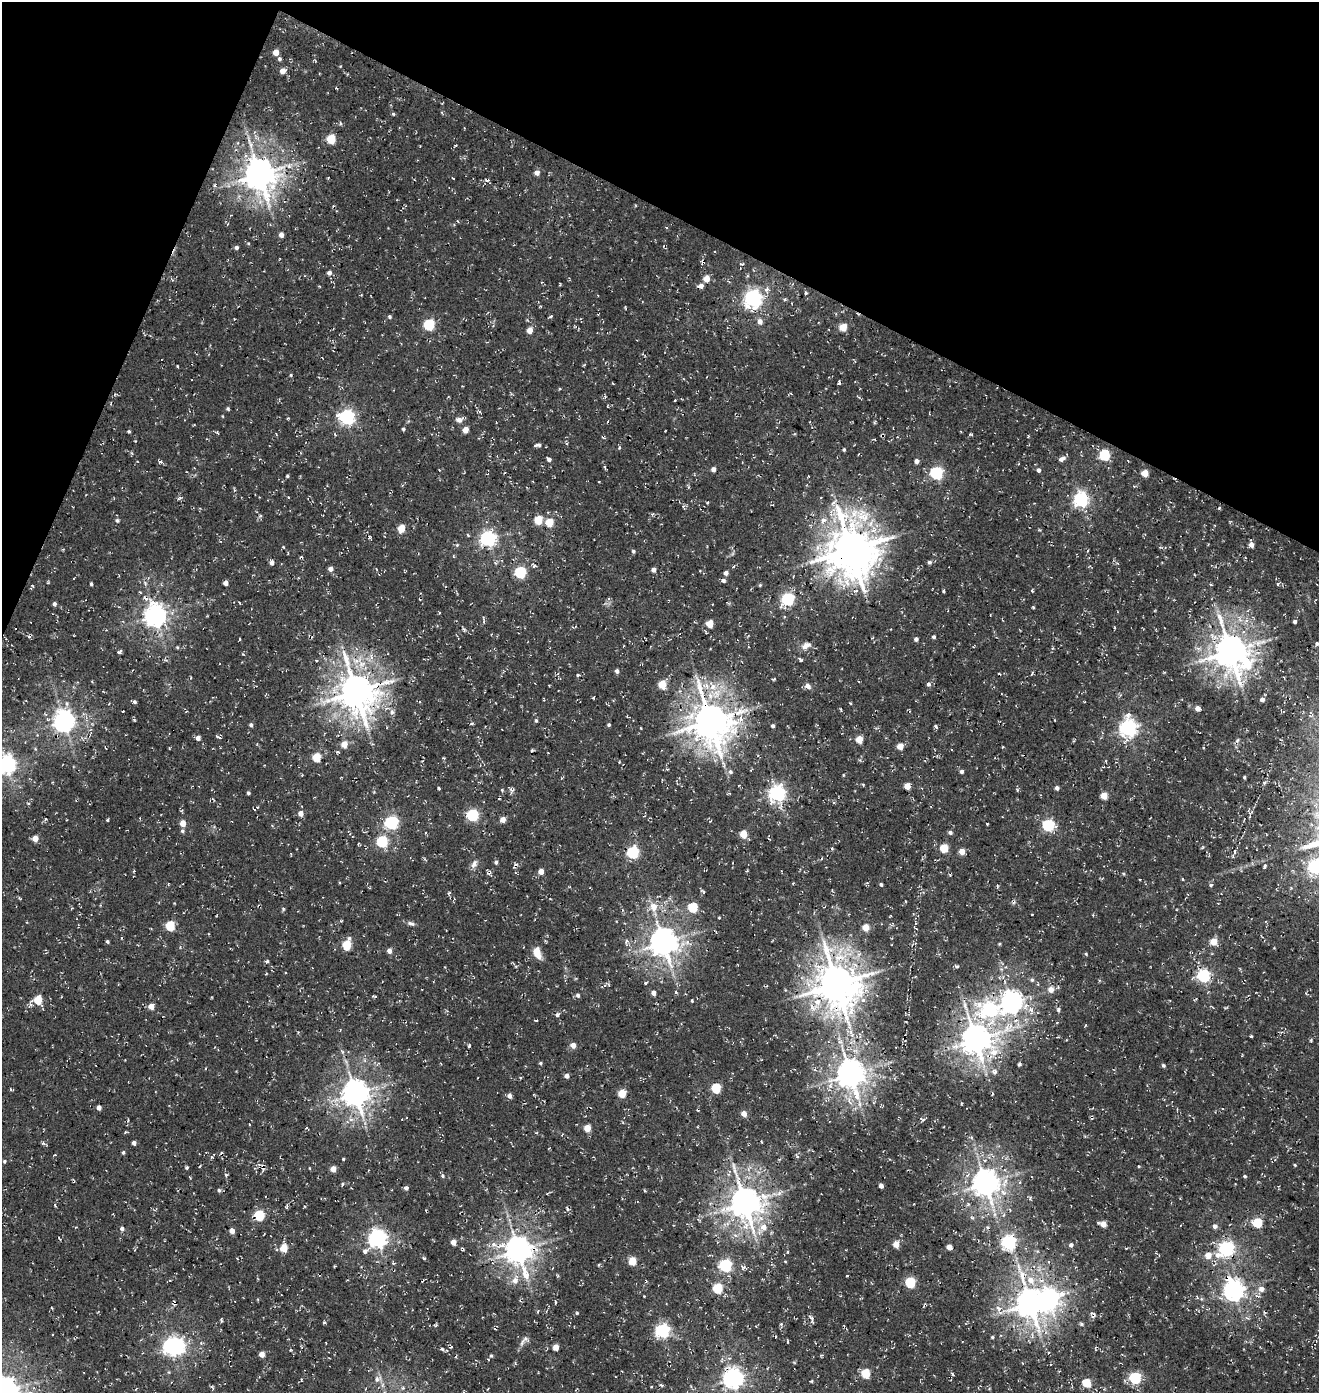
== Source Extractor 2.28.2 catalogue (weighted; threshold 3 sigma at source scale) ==
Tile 2 of 4 x 4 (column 2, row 1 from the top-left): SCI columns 1651-2967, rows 4294-5684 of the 5867 x 5812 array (HDU 1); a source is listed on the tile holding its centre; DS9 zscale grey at full resolution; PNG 1321 x 1395 px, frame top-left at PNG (2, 2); no overlay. Shown black and unused: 21% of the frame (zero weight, under 3 of 4 exposures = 8% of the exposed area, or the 3 px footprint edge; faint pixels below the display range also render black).
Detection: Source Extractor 2.28.2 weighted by HDU 2 'WHT'; one run over the whole footprint, this tile lists its part. Background 0.00286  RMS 0.0023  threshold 0.0102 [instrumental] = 3 sigma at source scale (4.5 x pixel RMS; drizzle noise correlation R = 1.50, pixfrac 1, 0.0396/0.0396 arcsec/px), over >= 5 px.
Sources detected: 391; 1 too faint to see at this stretch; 1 inside a brighter object's white glare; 8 cosmic-ray / hot-pixel residue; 2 long thin detections or spike segments (spike, bleed or trail) — not listed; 1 inside a brighter listed object's ellipse — not listed separately; the other 378 listed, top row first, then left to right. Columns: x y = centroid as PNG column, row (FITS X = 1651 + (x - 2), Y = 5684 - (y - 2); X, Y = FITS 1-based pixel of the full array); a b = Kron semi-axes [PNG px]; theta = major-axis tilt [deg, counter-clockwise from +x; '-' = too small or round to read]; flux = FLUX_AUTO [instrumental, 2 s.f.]
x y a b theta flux
276 52 5 4 - 2.3
279 59 5 5 - 0.46
283 71 7 5 16 1.5
336 88 3 3 - 0.2
393 114 5 4 - 0.38
340 123 5 3 - 0.3
331 139 5 5 - 9.2
238 143 6 4 88 0.31
420 146 2 2 - 0.15
537 173 6 6 - 1.1
259 174 11 10 - 450
328 178 3 2 - 0.22
453 178 3 2 - 0.15
214 185 5 4 - 0.36
666 227 4 3 - 0.18
281 235 5 4 - 1.1
236 247 5 4 - 0.59
741 264 5 4 - 0.39
329 273 6 5 - 0.8
706 279 5 5 - 3.1
560 285 3 2 - 0.26
701 286 6 5 - 1.3
767 289 9 7 11 1.2
806 293 3 3 - 0.38
753 299 7 7 - 97
785 299 5 4 - 0.46
551 316 3 3 - 0.47
390 317 5 4 - 0.41
760 321 6 6 - 1.3
429 325 6 5 - 20
843 327 5 5 - 4.9
530 330 5 4 - 2.6
222 365 2 2 - 0.19
177 366 3 2 - 0.25
291 375 4 4 - 0.26
613 384 4 2 - 0.16
839 384 4 3 - 0.27
560 389 4 3 - 0.22
675 400 3 2 - 0.17
228 409 4 4 - 0.39
223 416 4 3 - 0.18
347 417 7 6 - 60
459 420 9 6 18 1.2
403 429 4 3 - 0.42
465 430 5 4 - 2.7
129 431 4 3 - 0.31
217 432 5 3 - 0.24
971 434 6 3 -7 0.25
335 435 5 3 - 0.31
539 445 5 4 - 0.49
619 448 5 4 - 0.35
844 450 3 3 - 0.33
1104 455 6 5 - 17
260 459 4 2 - 0.14
549 459 5 4 - 0.75
1062 459 8 5 26 1.1
916 461 5 5 - 0.87
160 462 5 4 - 0.44
605 467 5 3 - 0.35
713 469 5 4 - 1
1038 470 5 4 - 0.72
936 473 6 6 - 36
1145 473 5 5 - 4.2
287 476 3 3 - 0.32
1134 486 4 3 - 0.22
179 498 7 4 26 0.41
1081 499 6 6 - 60
708 502 4 3 - 0.2
683 507 6 4 -34 0.4
652 514 5 4 - 0.32
260 516 6 4 18 0.31
117 520 6 5 - 0.53
538 520 5 5 - 7.5
823 520 9 7 18 1.5
549 522 5 5 - 7
401 528 5 4 - 5.4
488 539 6 6 - 67
457 545 6 5 - 0.35
1251 545 6 4 -78 1.5
284 547 4 3 - 0.18
851 549 17 15 -82 930
633 551 5 4 - 0.37
1088 551 3 2 - 0.21
301 557 6 2 27 0.27
929 562 5 5 - 0.53
272 563 5 4 - 0.9
534 566 7 3 34 0.35
734 566 5 3 - 0.22
331 569 5 4 - 1.3
653 570 4 4 - 1.1
520 572 6 6 - 23
726 573 4 4 - 1
723 580 5 4 - 0.65
145 583 8 5 -68 0.59
225 583 4 4 - 1.3
91 584 3 3 - 0.35
760 585 4 4 - 0.28
1211 585 4 3 - 0.26
944 591 4 2 - 0.4
145 598 11 4 -41 0.86
788 599 6 6 - 35
54 604 5 4 - 0.61
1033 607 3 3 - 0.27
439 613 4 3 - 0.22
155 616 8 7 - 180
1295 621 4 3 - 0.54
710 624 5 5 - 4.6
574 627 8 3 15 0.29
29 637 5 4 - 0.47
933 637 4 4 - 0.51
240 639 3 3 - 0.23
916 639 4 4 - 0.7
1317 643 4 4 - 0.43
623 646 4 2 - 0.17
806 646 13 7 29 1.4
177 647 5 4 - 0.29
1230 651 13 10 -54 530
119 652 4 3 - 0.61
800 659 6 3 -41 0.45
617 671 5 4 - 0.75
1032 674 6 3 76 0.24
578 675 5 3 - 0.34
385 682 23 9 19 3.4
928 684 5 5 - 0.62
662 685 5 5 - 6.5
808 686 8 6 -34 0.94
356 692 13 11 -62 610
593 698 3 2 - 0.34
544 699 4 2 - 0.19
1262 700 5 5 - 0.79
1084 701 4 2 - 0.15
134 702 4 4 - 0.46
109 703 3 3 - 0.22
850 703 4 3 - 0.21
1197 708 5 4 - 1.5
841 709 7 2 -68 0.22
392 712 8 7 - 0.8
740 712 20 11 17 4.1
536 720 5 4 - 0.37
64 721 7 7 - 170
710 721 13 11 -64 680
471 724 5 3 - 0.27
251 725 5 4 - 0.54
609 725 4 4 - 0.39
773 726 4 4 - 0.46
936 726 4 3 - 0.51
641 728 3 2 - 0.18
1128 728 8 7 - 89
218 737 8 3 -32 0.45
198 738 5 4 - 1.1
859 739 5 5 - 4.3
1238 740 6 4 69 0.36
344 744 5 4 - 3.7
900 746 5 4 - 3.3
1003 747 3 2 - 0.22
35 749 5 3 - 0.25
337 752 5 3 - 0.32
317 757 5 5 - 8.8
6 764 7 7 - 120
961 771 4 4 - 0.69
730 772 7 6 - 0.77
843 775 4 3 - 0.19
1244 777 3 3 - 0.28
1264 783 5 4 - 0.36
863 784 4 3 - 0.25
907 786 5 4 - 2.8
438 788 4 3 - 0.3
1057 788 5 4 - 0.75
502 790 4 4 - 0.28
512 790 7 7 - 0.66
1017 790 5 3 - 0.27
248 793 3 3 - 0.41
777 793 7 6 - 80
1104 796 5 5 - 3.3
28 803 4 4 - 0.33
257 807 3 3 - 0.19
301 813 5 5 - 1.7
472 815 6 6 - 26
45 819 6 4 46 0.31
503 819 5 5 - 1.8
108 820 4 3 - 0.27
710 821 5 2 - 0.18
183 823 5 4 - 2.5
391 823 6 6 - 40
987 824 3 2 - 0.18
1048 825 6 6 - 27
182 831 5 5 - 0.49
950 832 5 4 - 0.64
743 834 5 5 - 5.3
35 838 5 5 - 2.5
382 841 6 5 - 20
944 848 5 5 - 7.7
831 849 4 3 - 0.32
962 851 5 5 - 2.4
633 852 6 6 - 26
1235 852 5 3 - 0.37
496 862 5 4 - 0.47
474 864 12 7 67 1.1
1265 866 6 4 83 0.55
1315 867 6 6 - 53
541 871 5 5 - 1.9
1124 874 5 3 - 0.23
339 882 3 2 - 0.26
881 884 4 3 - 0.43
1211 885 5 4 - 0.41
590 888 3 2 - 0.15
704 892 5 3 - 0.27
449 893 6 3 44 0.32
905 901 4 2 - 0.16
654 907 14 8 -79 3.3
693 907 6 5 - 9.6
283 910 5 4 - 0.3
411 923 11 5 -19 0.71
170 926 5 5 - 12
866 927 5 5 - 4.1
107 941 4 3 - 0.38
626 941 7 5 66 0.63
1214 941 5 5 - 4.1
663 942 9 8 - 330
999 944 4 4 - 0.25
347 945 6 5 - 10
389 951 5 4 - 1.4
537 953 12 7 -72 3.5
1086 954 5 3 - 0.25
267 961 5 5 - 0.37
956 966 5 4 - 0.46
1005 967 5 4 - 0.31
1203 975 6 6 - 38
1032 980 6 5 - 0.55
608 984 6 3 -45 0.27
837 984 14 12 -70 790
1051 989 6 6 - 2
676 992 5 4 - 0.28
653 993 4 4 - 1.3
578 995 6 5 - 0.63
38 1000 6 5 - 8.2
692 1001 3 3 - 0.27
817 1002 13 10 -79 3.4
1011 1002 8 7 - 180
151 1006 5 5 - 2.4
990 1010 10 9 - 43
1031 1010 12 7 -71 1.5
1058 1010 6 5 - 0.55
557 1015 6 5 - 0.55
536 1020 4 2 - 0.23
1085 1025 4 3 - 0.21
860 1035 9 3 -79 0.41
1251 1036 3 2 - 0.34
976 1039 12 10 1 390
1311 1040 4 3 - 0.34
573 1045 5 5 - 1.8
469 1046 3 3 - 0.31
342 1052 6 4 -88 0.43
365 1060 7 4 -88 0.48
540 1063 5 4 - 0.29
1020 1064 4 3 - 0.48
1163 1065 4 4 - 0.46
814 1069 5 5 - 0.44
994 1072 9 7 29 0.99
850 1074 9 8 - 380
567 1076 4 4 - 1
716 1088 6 5 - 12
11 1090 5 3 - 0.26
355 1093 9 8 - 310
622 1093 5 5 - 6.8
992 1094 4 3 - 0.24
509 1096 5 5 - 1
99 1108 4 4 - 1.1
744 1114 5 4 - 2.1
923 1120 5 3 - 0.44
944 1127 3 2 - 0.18
307 1128 5 2 - 0.21
587 1128 5 4 - 4.6
125 1132 4 3 - 0.32
971 1137 5 4 - 0.34
761 1141 4 2 - 0.17
43 1143 6 5 - 0.42
134 1143 4 4 - 0.74
123 1152 4 4 - 0.39
797 1156 6 4 -56 0.43
343 1159 3 3 - 0.26
4 1161 4 4 - 0.33
1295 1165 4 3 - 0.23
1139 1166 3 3 - 0.2
187 1168 4 4 - 0.35
333 1169 4 4 - 2.8
226 1175 5 4 - 0.37
442 1176 5 5 - 0.41
1244 1176 3 3 - 0.33
1020 1182 6 4 72 0.29
985 1183 8 8 - 310
342 1184 5 4 - 0.34
881 1186 4 4 - 1.1
406 1188 5 4 - 0.6
219 1190 5 5 - 0.48
644 1190 4 3 - 0.25
1003 1193 11 6 -37 1.4
1030 1198 6 4 71 0.4
745 1203 10 9 - 450
287 1206 6 3 71 0.31
304 1206 4 2 - 0.2
567 1209 5 3 - 0.34
1010 1210 5 3 - 0.26
995 1214 7 4 71 0.51
259 1215 5 5 - 16
1004 1215 6 4 85 0.37
972 1217 6 4 -28 0.41
1257 1223 5 5 - 14
1103 1224 6 4 -19 3.1
1215 1226 6 5 - 0.87
764 1227 9 9 - 2.2
987 1227 5 4 - 0.44
122 1228 5 4 - 0.73
232 1231 4 4 - 1.9
377 1239 8 7 - 110
453 1242 4 4 - 2.4
1009 1242 6 6 - 58
896 1244 5 4 - 3.3
494 1245 8 7 - 1.4
1071 1245 5 5 - 0.68
949 1247 4 4 - 2.2
284 1248 5 5 - 5.7
462 1248 5 3 - 0.31
1226 1249 7 6 - 56
518 1250 10 9 - 310
1037 1251 5 4 - 0.3
787 1252 5 3 - 0.2
1208 1255 7 7 - 2.1
424 1258 5 4 - 0.3
632 1261 5 5 - 7
785 1261 4 3 - 0.18
599 1264 4 3 - 0.26
725 1265 6 6 - 35
743 1267 6 6 - 0.63
847 1276 3 2 - 0.17
170 1280 4 2 - 0.18
515 1280 11 8 80 2.1
1031 1280 12 9 -57 2.9
910 1282 5 5 - 16
718 1288 5 5 - 13
1261 1289 6 6 - 1.5
1233 1290 8 7 - 140
644 1296 3 2 - 0.19
1197 1297 5 3 - 0.24
1048 1299 9 8 - 120
555 1302 5 3 - 0.25
1030 1303 9 8 - 370
998 1308 11 8 -21 1.6
538 1311 4 3 - 0.25
577 1313 4 4 - 0.28
1093 1315 10 4 61 0.62
1247 1318 7 4 -19 0.39
221 1320 6 3 -84 0.34
324 1322 4 4 - 0.28
813 1322 8 3 -73 0.41
1081 1324 6 4 -22 0.36
435 1325 5 4 - 0.3
495 1329 3 2 - 0.21
662 1331 6 6 - 50
992 1337 4 4 - 0.31
525 1338 12 7 70 0.98
788 1341 4 2 - 0.24
171 1346 7 6 - 68
556 1347 4 4 - 3.3
290 1350 4 3 - 0.22
262 1354 4 4 - 2.4
491 1356 6 5 - 0.48
169 1372 6 3 72 0.25
866 1373 5 5 - 9.8
952 1374 5 3 - 0.27
733 1378 7 7 - 150
1135 1378 6 5 - 25
811 1381 4 4 - 0.25
1087 1383 5 5 - 7.1
661 1385 5 4 - 0.41
213 1388 5 4 - 0.36
403 1388 5 5 - 0.46
6 1391 8 8 - 300
Overlapping masked pixels (flux is a lower limit): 6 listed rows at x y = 851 549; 356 692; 64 721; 976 1039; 1233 1290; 1093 1315
Isophote crosses this tile's border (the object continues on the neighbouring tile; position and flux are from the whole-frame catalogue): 3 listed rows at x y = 6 764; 1315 867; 6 1391
Unlisted compact peaks at least as high as the median listed source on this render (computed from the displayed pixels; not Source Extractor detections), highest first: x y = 442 1349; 134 720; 377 1379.